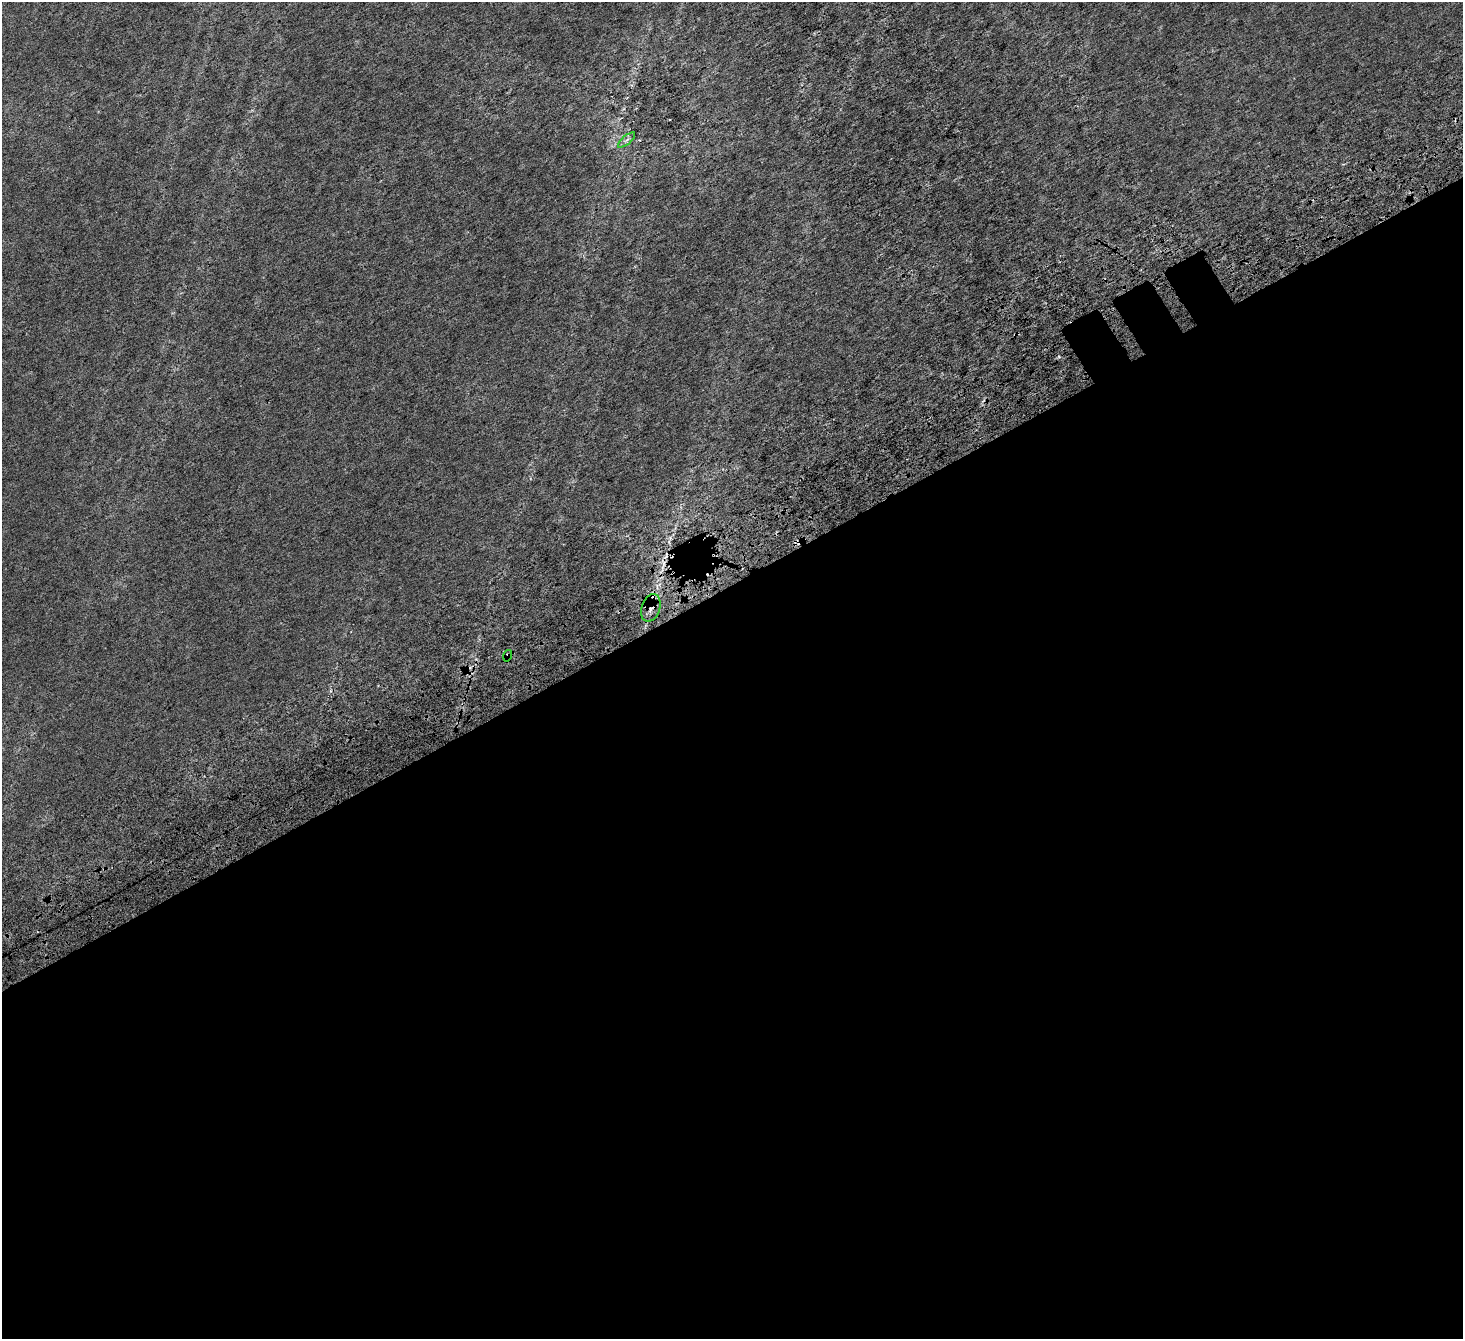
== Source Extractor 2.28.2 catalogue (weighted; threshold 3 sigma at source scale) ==
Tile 15 of 4 x 4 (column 3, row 4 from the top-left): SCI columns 3088-4548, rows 337-1673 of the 6180 x 6078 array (HDU 1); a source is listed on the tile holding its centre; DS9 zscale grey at full resolution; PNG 1465 x 1341 px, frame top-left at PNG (2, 2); each listed source drawn as its Kron ellipse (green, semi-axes under 4 px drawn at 4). Shown black and unused: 57% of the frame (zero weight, under 4 of 7 exposures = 11% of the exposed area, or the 3 px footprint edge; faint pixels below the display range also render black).
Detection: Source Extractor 2.28.2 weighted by HDU 2 'WHT'; one run over the whole footprint, this tile lists its part. Background 0.00654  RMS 0.0052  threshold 0.0214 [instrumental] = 3 sigma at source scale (4.09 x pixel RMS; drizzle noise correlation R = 1.36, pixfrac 0.8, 0.0396/0.0396 arcsec/px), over >= 5 px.
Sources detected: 5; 2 cosmic-ray / hot-pixel residue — neither listed nor drawn; the other 3 listed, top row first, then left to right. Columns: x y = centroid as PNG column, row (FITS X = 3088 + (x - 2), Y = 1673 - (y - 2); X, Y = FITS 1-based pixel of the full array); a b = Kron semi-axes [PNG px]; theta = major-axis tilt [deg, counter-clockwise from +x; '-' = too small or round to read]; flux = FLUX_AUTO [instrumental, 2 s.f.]
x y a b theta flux
627 140 10 3 40 0.92
651 608 14 9 72 3.4
508 656 6 4 75 1.2
Overlapping masked pixels (flux is a lower limit): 2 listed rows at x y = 651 608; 508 656